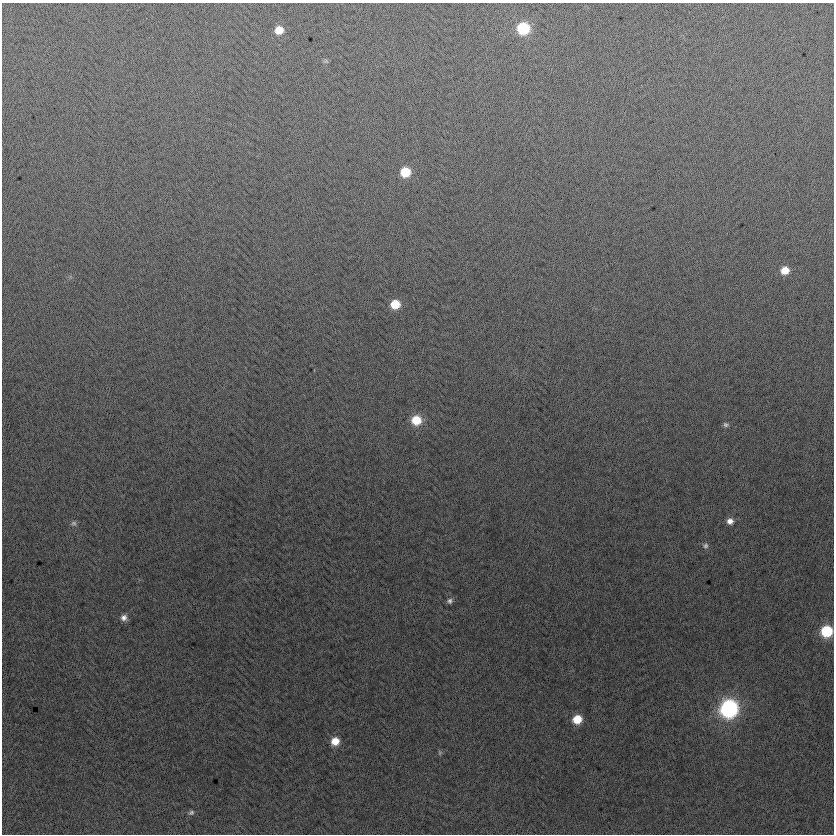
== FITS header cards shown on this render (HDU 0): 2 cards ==
NAXIS1  =                  832
NAXIS2  =                  832

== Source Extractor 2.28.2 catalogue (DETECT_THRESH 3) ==
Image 832 x 832 px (HDU 0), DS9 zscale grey, 1 PNG px = 1 image px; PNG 836 x 836 px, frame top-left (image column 1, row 832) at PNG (2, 3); no overlay
Background -3.81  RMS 13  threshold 37.6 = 3 sigma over >= 5 px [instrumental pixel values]
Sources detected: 19; all 19 listed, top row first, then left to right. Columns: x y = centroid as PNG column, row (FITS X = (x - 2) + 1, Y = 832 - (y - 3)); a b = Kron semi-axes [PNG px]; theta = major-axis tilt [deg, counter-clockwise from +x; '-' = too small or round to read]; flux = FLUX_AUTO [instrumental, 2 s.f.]
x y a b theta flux
523 28 8 8 - 59000
279 30 8 8 - 12000
326 61 7 5 1 1500
405 172 8 8 - 26000
785 270 8 7 - 13000
395 304 8 7 - 20000
416 420 9 9 - 22000
726 425 7 6 - 2000
730 521 8 7 - 5100
73 523 8 7 - 2400
705 546 7 7 - 2300
450 601 7 7 - 2700
124 618 8 8 - 4400
827 631 8 8 - 53000
729 709 10 9 - 280000
577 719 8 7 - 19000
335 741 8 8 - 13000
440 752 7 5 84 1400
191 812 9 6 19 2200
At the frame edge (FLAGS 8, measured only in part): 1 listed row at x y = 827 631